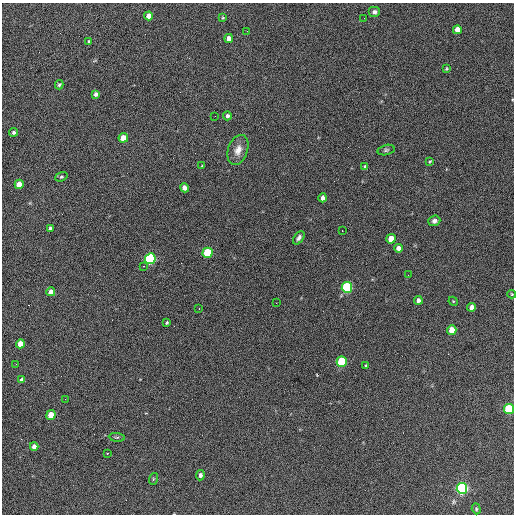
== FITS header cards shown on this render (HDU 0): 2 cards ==
NAXIS1  =                  512 / Axis length
NAXIS2  =                  512 / Axis length

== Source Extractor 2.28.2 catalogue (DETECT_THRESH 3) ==
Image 512 x 512 px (HDU 0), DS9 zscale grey, 1 PNG px = 1 image px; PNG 516 x 516 px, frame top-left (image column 1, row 512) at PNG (2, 3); each listed source drawn as its Kron ellipse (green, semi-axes under 4 px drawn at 4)
Background 597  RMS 26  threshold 79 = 3 sigma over >= 5 px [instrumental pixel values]
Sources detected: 59; all 59 listed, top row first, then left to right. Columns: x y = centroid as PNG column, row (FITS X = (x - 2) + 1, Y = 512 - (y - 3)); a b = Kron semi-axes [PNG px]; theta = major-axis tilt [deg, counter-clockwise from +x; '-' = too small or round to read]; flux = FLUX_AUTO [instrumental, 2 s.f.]
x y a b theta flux
374 12 6 5 - 4900
149 16 4 4 - 13000
223 18 3 3 - 1700
364 18 2 2 - 1400
457 30 4 4 - 15000
247 31 3 2 - 1900
229 38 4 4 - 9900
89 41 3 3 - 1600
446 68 4 3 - 1800
59 85 5 4 - 2700
96 94 4 4 - 6000
215 116 2 2 - 720
227 116 4 4 - 3700
14 132 4 4 - 3300
123 138 5 4 - 27000
238 150 15 9 72 16000
386 150 8 5 15 3500
430 161 3 2 - 1300
202 166 3 2 - 1500
365 167 4 4 - 3700
61 177 6 4 18 2600
19 184 5 4 - 25000
185 188 5 4 - 8300
323 198 4 4 - 6700
434 221 6 5 - 5100
50 228 4 3 - 3100
342 231 2 2 - 1200
299 238 7 4 55 5200
391 239 5 4 - 26000
398 248 4 4 - 9100
208 253 5 5 - 110000
150 259 5 5 - 320000
144 266 3 3 - 1600
408 275 2 2 - 810
347 287 5 5 - 240000
51 292 4 4 - 12000
512 294 4 4 - 1500
418 300 4 4 - 6600
453 301 5 4 - 1600
276 303 2 2 - 1100
472 307 4 4 - 9500
199 309 2 2 - 1100
167 323 3 2 - 1800
452 330 5 4 - 26000
20 344 4 4 - 20000
342 361 5 5 - 110000
16 364 2 2 - 910
366 366 3 3 - 2600
21 380 4 3 - 3700
65 399 2 2 - 980
509 409 5 5 - 160000
51 415 5 4 - 35000
117 437 8 4 -7 2800
34 447 4 4 - 9200
107 453 3 2 - 5200
200 475 5 4 - 5000
153 479 6 3 72 1800
462 488 5 5 - 520000
476 509 5 4 - 2300
At the frame edge (FLAGS 8, measured only in part): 2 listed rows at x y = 512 294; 509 409